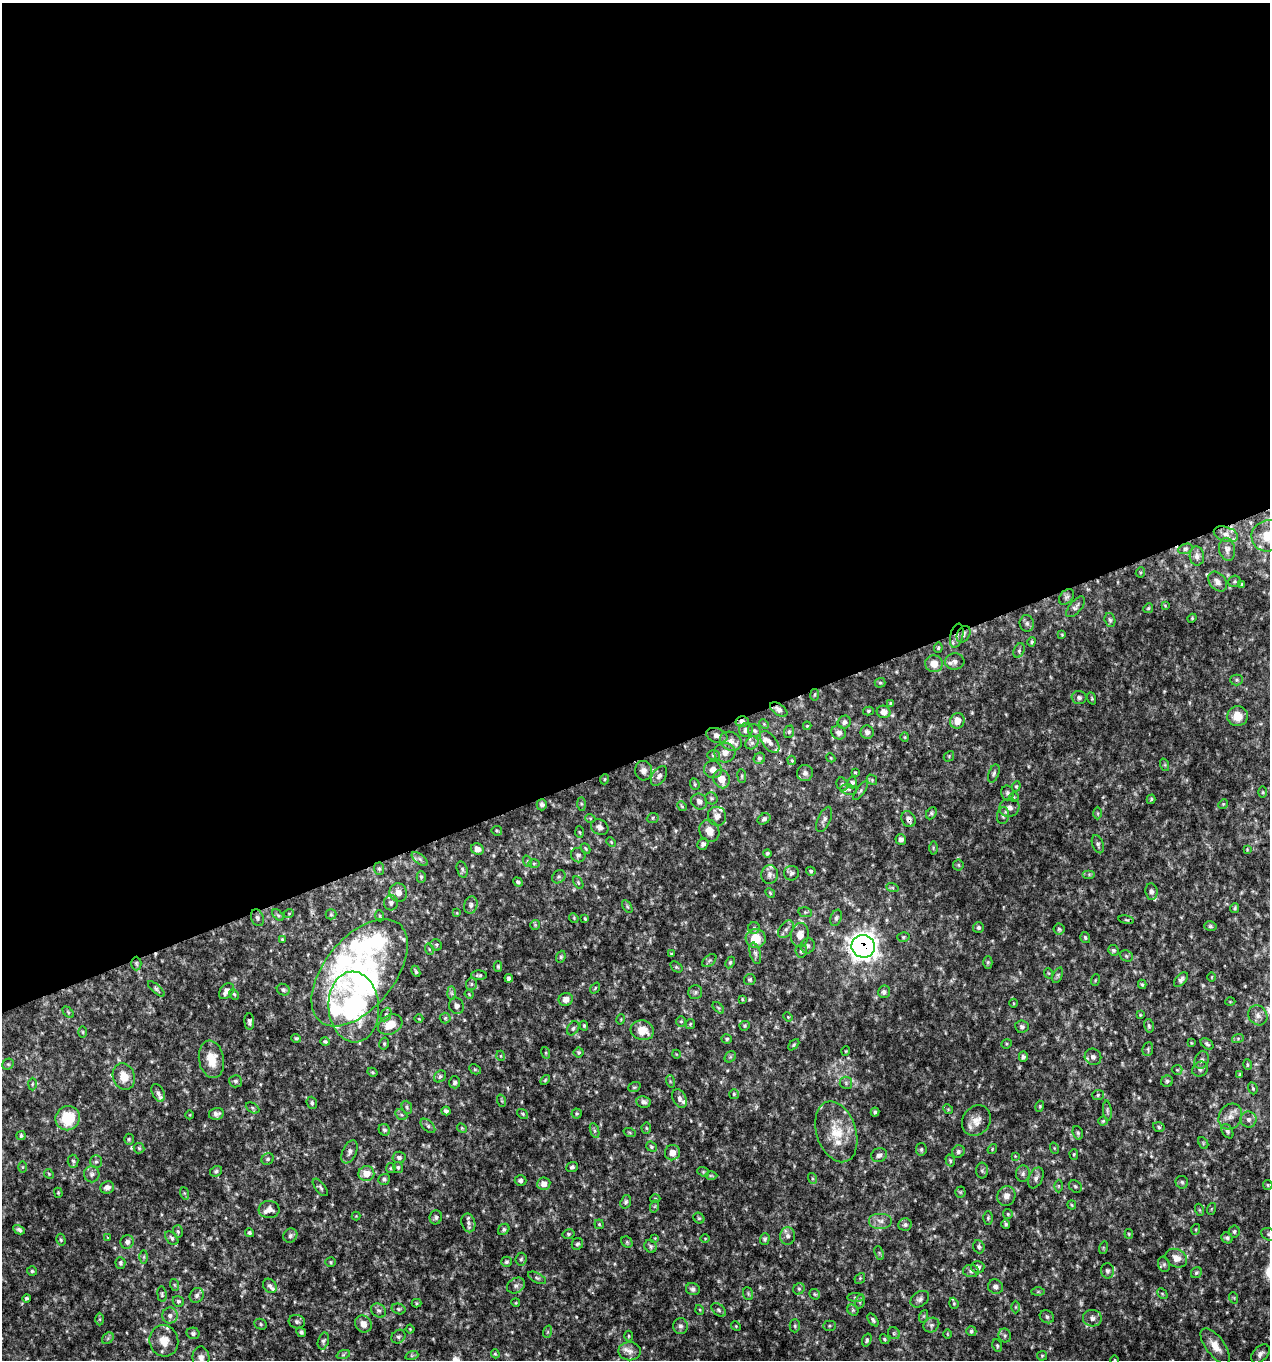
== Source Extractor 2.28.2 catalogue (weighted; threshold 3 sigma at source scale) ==
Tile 2 of 4 x 4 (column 2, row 1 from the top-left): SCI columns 1392-2659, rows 4079-5436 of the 5270 x 5440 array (HDU 1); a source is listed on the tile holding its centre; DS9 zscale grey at full resolution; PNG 1272 x 1362 px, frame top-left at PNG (2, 3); each listed source drawn as its Kron ellipse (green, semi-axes under 4 px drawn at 4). Shown black and unused: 56% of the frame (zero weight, under 3 of 4 exposures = <1% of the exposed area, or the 3 px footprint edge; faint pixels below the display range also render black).
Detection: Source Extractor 2.28.2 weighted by HDU 2 'WHT'; one run over the whole footprint, this tile lists its part. Background 0.03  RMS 0.0037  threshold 0.0167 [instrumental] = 3 sigma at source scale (4.5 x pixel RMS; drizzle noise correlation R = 1.50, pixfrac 1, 0.0396/0.0396 arcsec/px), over >= 5 px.
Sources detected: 481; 5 too faint to see at this stretch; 1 inside a brighter object's white glare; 2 cosmic-ray / hot-pixel residue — neither listed nor drawn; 20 inside a brighter listed object's ellipse — not listed separately; the other 453 listed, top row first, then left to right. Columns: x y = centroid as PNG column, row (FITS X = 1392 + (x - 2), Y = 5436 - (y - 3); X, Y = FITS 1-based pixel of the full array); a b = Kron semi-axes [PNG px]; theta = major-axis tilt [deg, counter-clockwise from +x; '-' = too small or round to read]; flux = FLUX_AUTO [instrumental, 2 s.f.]
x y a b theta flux
1226 534 12 7 -17 2
1268 536 17 15 16 8.2
1185 549 7 5 18 0.68
1227 549 11 8 -80 1.7
1197 556 9 7 -84 1.6
1140 572 5 4 - 0.48
1234 581 6 5 - 0.66
1217 582 11 8 -49 1.9
1242 584 4 3 - 0.56
1067 597 9 6 50 0.94
1165 605 4 3 - 0.29
1076 607 12 6 49 1.2
1148 608 5 4 - 0.54
1192 618 4 4 - 0.42
1110 620 7 5 -74 0.76
1027 623 8 7 - 1
963 634 9 6 62 1.2
1062 635 4 3 - 0.33
957 636 12 6 76 2.2
1032 642 5 4 - 0.55
938 648 5 4 - 0.53
1019 651 7 5 65 0.79
955 661 9 8 - 1.7
934 664 9 8 - 4.4
1236 680 6 5 - 0.66
880 683 5 5 - 0.49
815 695 6 3 81 0.4
1079 698 7 6 - 1.2
1092 698 6 4 -71 0.43
891 703 4 3 - 0.66
779 710 10 5 -35 1.7
868 711 5 4 - 0.54
884 712 7 6 - 2.9
1237 716 10 10 - 5.2
957 721 8 7 - 4.1
742 722 6 5 - 1.3
844 722 7 6 - 1
764 724 5 4 - 0.47
807 726 4 4 - 0.37
746 730 7 6 - 1.3
755 731 7 6 - 0.78
789 732 6 5 - 0.61
838 732 7 6 - 1.7
867 732 7 6 - 1.6
717 735 11 7 -18 1.7
905 737 4 4 - 0.37
731 741 11 9 -27 2.5
770 742 13 7 -50 1.8
752 743 7 6 - 1.1
725 753 10 10 - 2.5
714 755 6 5 - 0.73
949 756 6 4 48 0.51
759 758 6 5 - 0.81
831 758 4 3 - 0.31
792 760 5 3 - 0.39
1165 765 6 4 -72 0.55
713 770 9 8 - 2.2
644 771 10 8 -84 2
855 772 3 2 - 0.34
805 773 8 8 - 1.4
994 774 9 5 70 0.94
659 776 11 6 56 1.5
742 776 7 3 -83 0.43
605 779 5 3 - 0.38
722 779 9 8 - 5.1
872 780 6 4 -48 0.54
852 783 5 5 - 0.78
695 784 6 4 -70 0.53
842 784 7 5 -64 0.84
1016 786 5 4 - 0.47
849 789 8 5 -7 0.96
861 791 11 4 53 0.85
1263 792 6 3 -90 0.36
1007 793 7 6 - 0.94
1014 797 5 4 - 0.41
711 798 6 6 - 0.75
1151 799 5 3 - 0.56
699 802 8 7 - 1.6
581 804 6 4 -89 0.6
1223 804 5 4 - 0.47
542 805 6 5 - 1.2
682 806 5 4 - 0.48
1009 808 10 9 - 1.9
931 813 6 5 - 0.71
1098 813 6 4 -89 0.6
717 816 9 9 - 2.3
1003 816 8 6 85 1.1
590 818 5 3 - 0.38
653 818 6 5 - 0.63
764 819 7 5 35 1.1
824 819 13 6 67 1.5
908 819 8 6 -64 1.9
600 827 9 7 -28 1.5
497 831 5 4 - 0.45
709 831 11 9 -65 3.8
580 832 6 4 -86 0.44
901 839 5 5 - 1.4
611 842 5 3 - 0.41
703 844 6 5 - 1.1
1098 844 9 5 -70 0.91
585 848 5 3 - 0.44
933 848 6 4 -90 0.43
477 849 6 5 - 2.1
1247 849 4 3 - 0.3
768 853 4 4 - 0.61
578 855 7 7 - 1.2
420 859 9 4 -36 1.1
527 861 6 3 -72 0.43
534 863 6 4 0 0.51
958 865 5 5 - 0.52
379 869 6 5 - 0.72
462 869 8 5 -72 0.75
811 871 5 4 - 0.62
791 873 7 7 - 1
1089 874 6 4 0 0.63
770 875 9 8 - 1.5
421 877 6 4 -89 0.69
559 877 7 6 - 0.87
518 882 5 4 - 0.82
578 882 7 4 -59 0.52
892 887 6 4 -20 0.56
1151 891 8 6 -82 1.2
398 893 9 8 - 2.7
770 893 5 4 - 0.46
391 903 7 7 - 1.2
471 905 9 6 73 1.4
627 906 7 4 -59 0.58
1235 908 5 4 - 0.59
805 912 7 5 -10 0.61
289 913 5 3 - 0.3
457 913 4 2 - 0.24
331 914 5 5 - 0.51
278 915 7 4 -45 0.61
380 916 5 3 - 0.38
257 918 9 6 -69 0.96
574 918 5 4 - 0.38
836 918 8 5 69 0.98
585 919 4 2 - 0.38
1126 920 8 3 -9 0.5
535 925 5 5 - 0.48
1210 926 6 5 - 0.69
978 927 5 5 - 0.76
754 928 6 5 - 0.71
786 929 10 6 52 1.3
1059 929 5 5 - 0.68
800 935 12 9 80 3.9
903 937 6 5 - 0.58
756 938 10 9 - 7.5
1085 938 6 5 - 0.65
282 939 3 3 - 0.32
436 945 6 5 - 0.63
808 946 7 7 - 1
863 946 12 11 - 340
429 949 6 3 -72 0.45
1113 950 5 5 - 0.66
801 951 6 6 - 1.1
755 953 11 5 -75 1.3
671 954 3 3 - 0.34
1126 956 7 5 -23 0.77
561 957 6 4 70 0.58
709 961 8 5 40 0.74
730 962 6 4 63 0.57
988 962 6 4 89 0.56
136 963 7 5 -89 0.77
498 967 5 4 - 0.59
676 967 7 4 -36 0.58
416 971 6 3 -66 0.6
360 973 63 35 51 56
1048 973 5 3 - 0.33
479 975 8 4 -1 0.79
1058 975 8 4 67 0.71
1212 977 4 3 - 0.32
509 978 4 4 - 1.1
750 980 6 5 - 0.67
1095 980 6 3 71 0.37
1181 980 9 5 49 1.2
471 984 6 5 - 0.72
1142 984 5 3 - 0.52
595 988 6 3 55 0.43
156 989 10 4 -42 0.78
283 990 7 5 -29 0.8
226 991 9 6 52 2.3
695 992 7 7 - 0.87
884 992 6 6 - 1.2
451 993 7 4 -89 0.7
234 994 5 4 - 0.51
469 994 4 3 - 0.35
566 999 7 6 - 2.5
742 999 4 3 - 0.39
1230 1002 5 3 - 0.29
1014 1003 4 3 - 0.35
456 1006 8 7 - 1.5
354 1007 35 25 -86 58
718 1008 7 4 -45 0.51
68 1012 7 4 -46 0.59
386 1014 7 5 64 0.83
1140 1015 4 3 - 0.36
1258 1015 10 9 - 1.8
788 1017 5 4 - 0.39
445 1018 5 5 - 0.63
419 1019 4 3 - 0.3
621 1019 5 3 - 0.33
249 1022 8 5 -89 0.99
681 1022 5 5 - 0.5
690 1024 5 4 - 0.47
390 1025 13 9 26 6.4
584 1026 5 3 - 0.46
745 1026 5 4 - 0.49
1149 1026 7 4 -80 0.69
1022 1027 7 6 - 0.93
573 1028 7 5 56 0.79
642 1030 12 10 -15 6.5
83 1032 5 3 - 0.4
296 1038 5 4 - 0.57
1238 1038 6 4 19 0.51
727 1039 5 4 - 0.69
325 1041 5 4 - 0.61
1191 1043 4 3 - 0.41
384 1044 6 4 77 0.59
1007 1044 5 4 - 0.48
1207 1044 7 5 -38 0.77
794 1045 7 4 46 0.57
1148 1049 7 5 80 0.71
846 1051 4 4 - 0.42
546 1053 6 4 -72 0.45
579 1053 5 5 - 0.61
676 1054 4 3 - 0.26
501 1056 5 3 - 0.29
730 1057 6 5 - 0.68
1023 1057 5 4 - 0.88
1093 1057 8 8 - 1.4
211 1059 19 12 -80 7.3
1202 1060 9 7 68 1.2
8 1064 6 5 - 0.59
1247 1065 5 4 - 0.53
475 1069 6 4 -29 0.59
1200 1069 8 7 - 1.1
1177 1070 5 5 - 0.52
372 1072 5 3 - 0.46
1239 1075 4 2 - 0.41
440 1076 6 5 - 0.87
124 1077 13 11 -72 5.4
545 1080 6 3 46 0.41
236 1081 6 6 - 0.85
670 1081 6 4 -72 0.53
1167 1081 6 5 - 0.69
455 1082 6 5 - 0.86
846 1083 6 6 - 0.88
32 1084 6 4 88 0.53
634 1087 6 4 20 0.63
1253 1088 6 4 -70 0.57
158 1093 9 5 -65 1.2
734 1094 5 5 - 0.58
1098 1095 6 5 - 0.64
679 1098 10 6 -66 1.6
502 1101 6 4 -71 0.46
643 1102 7 6 - 1.4
312 1103 6 5 - 0.76
1040 1106 5 3 - 0.42
407 1107 7 5 -70 0.7
252 1108 7 5 -28 0.71
948 1109 5 4 - 0.48
446 1111 4 4 - 1.1
1107 1111 10 4 -85 0.71
875 1112 4 4 - 0.69
577 1113 5 5 - 0.52
216 1114 7 6 - 1.5
523 1114 6 4 -38 0.5
190 1115 4 3 - 0.29
401 1115 6 4 -29 0.64
1230 1117 13 11 62 3.3
68 1118 12 12 - 13
1248 1119 8 8 - 1.5
976 1121 16 13 55 4
1103 1121 4 4 - 0.43
428 1126 9 5 -43 0.97
1159 1127 6 4 -18 0.66
462 1128 5 4 - 0.45
646 1128 5 5 - 0.52
384 1130 6 5 - 0.84
595 1131 8 3 -71 0.71
1227 1131 8 5 -59 0.77
836 1132 31 19 -72 12
630 1133 6 4 -19 0.48
1078 1133 7 5 -71 0.65
21 1136 4 4 - 0.78
129 1139 5 4 - 0.5
1203 1143 6 4 -62 0.52
651 1147 6 4 -40 0.65
139 1148 5 5 - 0.56
1054 1148 6 3 -71 0.43
921 1149 6 5 - 0.75
992 1149 5 4 - 0.42
958 1151 6 6 - 0.95
350 1152 12 7 65 1.7
672 1153 8 7 - 2.9
1074 1154 5 4 - 0.47
879 1155 8 7 - 1.4
1015 1156 4 4 - 0.31
399 1157 6 5 - 1.2
268 1159 6 5 - 0.75
950 1160 6 4 -74 0.57
73 1161 6 5 - 0.7
96 1162 6 6 - 0.82
23 1167 5 3 - 0.37
398 1167 5 5 - 0.67
572 1167 6 5 - 0.83
391 1168 5 4 - 0.51
216 1171 6 5 - 0.8
982 1171 8 6 -88 0.82
703 1172 6 4 -22 0.51
49 1174 5 4 - 0.42
92 1174 8 7 - 1.5
366 1174 8 7 - 5.4
1023 1174 8 7 - 1.1
711 1176 6 4 0 0.5
812 1178 5 3 - 0.47
1036 1178 11 7 65 1.6
384 1179 6 5 - 0.89
521 1181 6 5 - 1
1182 1182 6 6 - 0.77
544 1184 6 6 - 2.9
1268 1185 5 4 - 0.48
1058 1186 6 4 -89 0.52
1075 1186 7 5 -38 0.69
107 1187 7 6 - 1.7
320 1187 10 5 -52 0.85
960 1192 5 5 - 0.52
58 1193 5 4 - 0.42
184 1193 6 4 -71 0.53
1006 1196 10 9 - 2.3
655 1199 5 3 - 0.39
626 1202 7 5 70 0.9
1072 1205 4 4 - 0.39
655 1206 6 4 71 0.54
1211 1209 6 4 71 0.4
269 1210 10 8 -1 2.3
1200 1210 6 4 -70 0.45
1008 1214 5 4 - 0.51
356 1216 4 4 - 0.31
436 1217 7 6 - 0.92
699 1218 6 5 - 0.51
988 1218 6 4 89 0.61
880 1221 12 8 0 2.5
468 1223 9 6 -75 1.6
599 1224 5 4 - 0.44
1006 1224 5 4 - 0.7
905 1225 7 6 - 0.92
504 1229 6 5 - 0.69
1196 1229 5 3 - 0.42
19 1230 6 4 -28 0.94
1234 1231 6 5 - 0.79
178 1232 6 5 - 0.62
250 1233 4 4 - 0.71
568 1234 6 4 12 0.66
1129 1234 5 4 - 0.42
1269 1234 9 6 -24 0.99
290 1235 7 6 - 1.1
788 1236 9 7 -87 1.5
108 1237 4 2 - 0.25
172 1238 8 5 -48 0.88
655 1238 4 3 - 0.3
705 1238 4 3 - 0.29
1227 1238 6 5 - 0.89
765 1239 6 4 73 0.71
61 1240 6 4 -75 0.56
127 1242 7 6 - 1.5
627 1242 6 5 - 0.69
577 1244 6 5 - 0.82
650 1246 6 5 - 0.86
979 1247 7 5 -70 0.88
1103 1248 6 4 73 0.44
879 1253 7 4 -69 0.63
144 1257 7 4 89 0.62
1176 1258 11 8 -29 3.2
521 1259 6 5 - 0.65
331 1262 5 5 - 0.52
506 1262 5 5 - 0.74
120 1263 6 5 - 0.7
1164 1264 8 6 -70 0.88
978 1267 6 6 - 1.3
32 1271 5 5 - 0.71
971 1271 8 6 -3 1.1
1107 1271 7 6 - 1.1
1196 1273 6 5 - 0.67
537 1278 10 5 -27 0.78
860 1278 6 4 47 0.49
175 1285 6 4 -70 0.42
270 1286 7 6 - 1.2
516 1286 9 7 31 1.4
995 1287 8 7 - 1.5
693 1289 7 6 - 1.1
799 1289 6 5 - 0.75
1038 1292 7 4 1 0.59
162 1294 8 4 -83 0.6
748 1294 6 5 - 0.56
815 1294 6 4 -43 0.51
1162 1294 6 3 -44 0.42
197 1295 8 6 59 1.3
856 1297 8 4 -1 0.58
26 1298 4 4 - 0.68
1234 1298 6 3 -72 0.39
920 1299 10 7 35 1.4
178 1301 6 5 - 0.7
860 1301 7 4 75 0.71
417 1303 5 4 - 0.47
516 1303 4 3 - 0.31
954 1303 6 4 -70 0.49
1016 1307 6 4 90 0.52
399 1309 7 5 -15 0.7
379 1310 8 6 -41 1.1
700 1310 5 3 - 0.32
718 1310 8 5 -41 1
853 1310 6 5 - 0.67
170 1316 8 8 - 1.6
924 1316 6 4 71 0.55
1047 1317 7 6 - 0.97
1092 1318 9 8 - 1.7
100 1319 6 4 -90 0.49
873 1320 7 4 -54 0.78
297 1322 8 6 -15 1
261 1324 6 5 - 0.64
363 1324 9 7 -54 3
931 1325 8 7 - 1.2
680 1326 8 7 - 1.3
736 1326 5 4 - 0.42
795 1326 6 5 - 0.66
829 1326 6 5 - 0.59
410 1329 4 3 - 0.34
971 1331 5 4 - 0.65
301 1332 5 4 - 0.76
547 1332 6 4 70 0.52
193 1333 6 5 - 0.93
894 1333 6 5 - 0.68
947 1334 5 3 - 0.3
1005 1335 7 6 - 0.8
629 1336 5 3 - 0.39
398 1337 7 6 - 0.93
108 1338 6 5 - 0.63
885 1339 5 4 - 0.5
867 1340 7 4 70 0.75
164 1341 16 14 -74 5.3
323 1341 8 5 74 0.89
997 1346 6 4 -66 0.63
1215 1346 21 9 -53 4.9
630 1351 11 9 -2 2.3
495 1354 5 3 - 0.42
1260 1354 11 7 46 1.8
343 1355 7 4 19 0.69
412 1355 7 4 18 0.59
1042 1356 5 4 - 0.44
201 1358 11 8 -84 2.3
1115 1360 5 3 - 0.37
Overlapping masked pixels (flux is a lower limit): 7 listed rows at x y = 963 634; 957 636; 779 710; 742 722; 908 819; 863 946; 350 1152
Isophote crosses this tile's border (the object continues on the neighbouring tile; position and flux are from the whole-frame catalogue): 4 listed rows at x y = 1268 536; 1269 1234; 201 1358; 1115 1360